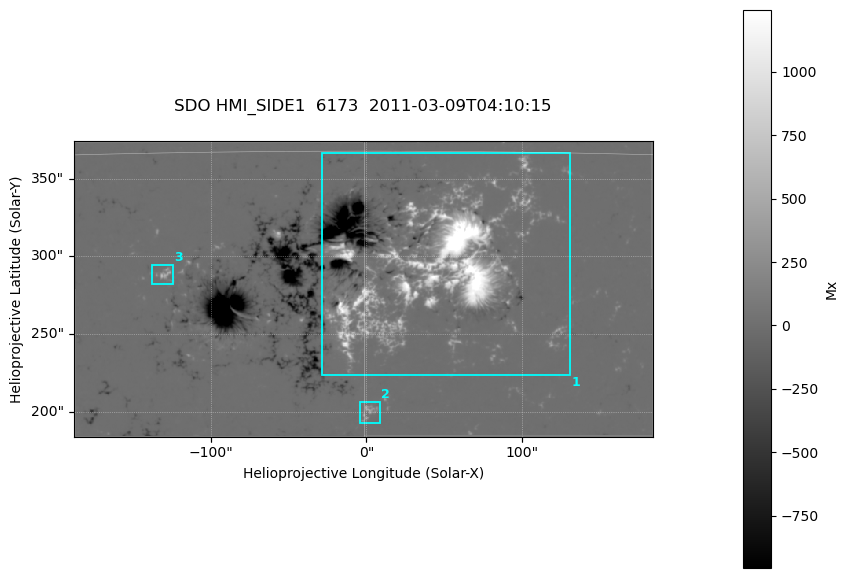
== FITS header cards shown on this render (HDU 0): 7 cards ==
TELESCOP= 'SDO     '           /
INSTRUME= 'HMI_SIDE1'          /
WAVELNTH=              6173.00 /
DATE-OBS= '2011-03-09T04:10:15.000' /
CTYPE1  = 'HPLN-TAN'           /
CTYPE2  = 'HPLT-TAN'           /
BUNIT   = 'Mx      '           /

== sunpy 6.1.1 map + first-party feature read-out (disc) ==
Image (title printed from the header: SDO HMI_SIDE1  6173  2011-03-09T04:10:15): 737 x 376 px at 0.504 arcsec/px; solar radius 966 arcsec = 1917 px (partial field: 2.4% of the solar disc is inside the frame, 99% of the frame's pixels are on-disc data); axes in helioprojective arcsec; data unit Mx (BUNIT, on the colour bar)
Orientation: file roll -179.9 deg (from PC/CROTA): ROTATED to solar-north-up (sunpy Map.rotate, bilinear) for analysis and display; everything below refers to the rotated frame; the empty margins the rotation leaves inside the frame are drawn grey
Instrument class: DISC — disc imager (sunpy class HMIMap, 6173 A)
Bright regions (active regions / flare kernels): reference = the on-disc median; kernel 7 px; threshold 5 sigma = 44.6 Mx over a disc level ~-0.341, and >= 1.15x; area >= 277 px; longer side >= 5 px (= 2.5 arcsec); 3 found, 3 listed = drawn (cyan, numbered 1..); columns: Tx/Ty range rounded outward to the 2 arcsec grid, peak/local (2 s.f.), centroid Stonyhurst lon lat
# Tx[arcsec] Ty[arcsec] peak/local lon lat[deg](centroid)
1 -30..132 224..368 -5074 +3 +10
2 -6..10 192..208 -990 +0 +5
3 -138..-124 282..294 -1173 -8 +10